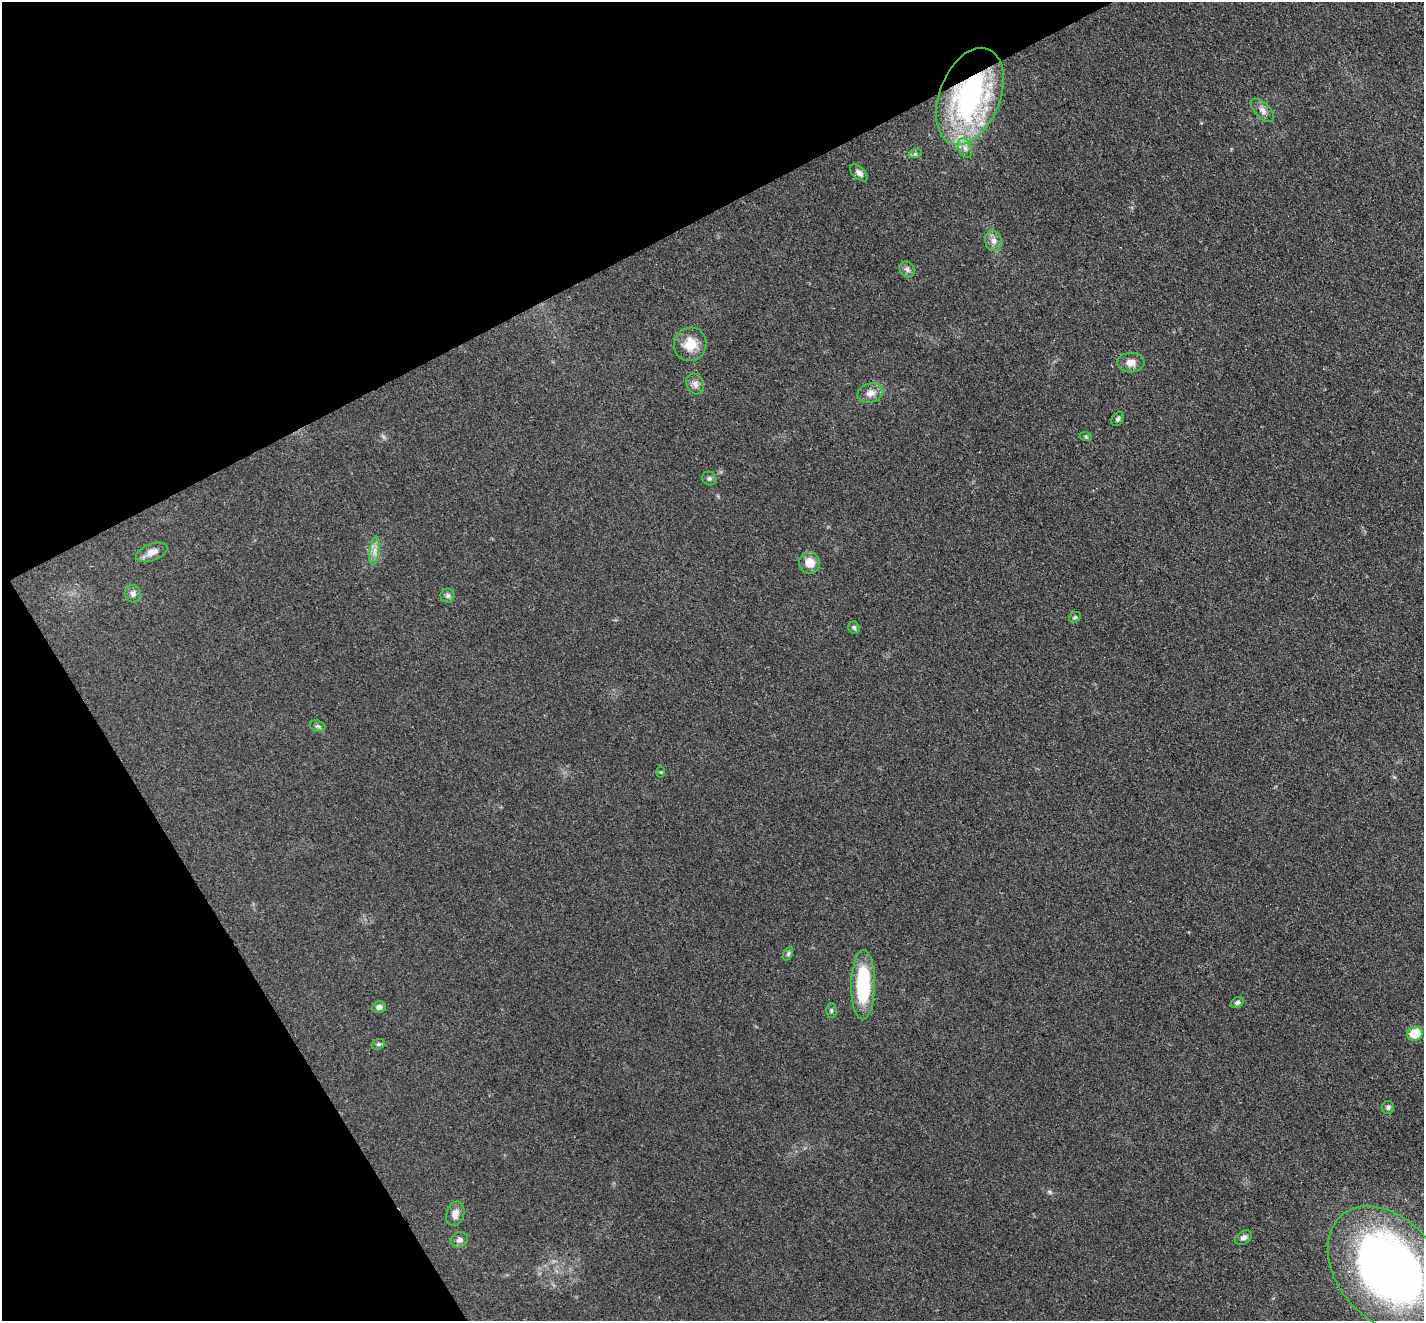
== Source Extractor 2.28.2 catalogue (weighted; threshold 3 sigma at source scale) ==
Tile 5 of 4 x 4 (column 1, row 2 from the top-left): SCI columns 82-1503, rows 2972-4290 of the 5851 x 5809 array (HDU 1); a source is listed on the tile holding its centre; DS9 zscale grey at full resolution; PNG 1426 x 1323 px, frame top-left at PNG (2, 2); each listed source drawn as its Kron ellipse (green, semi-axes under 4 px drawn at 4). Shown black and unused: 27% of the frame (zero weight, under 3 of 4 exposures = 7% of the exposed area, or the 3 px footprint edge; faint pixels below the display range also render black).
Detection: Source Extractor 2.28.2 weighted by HDU 2 'WHT'; one run over the whole footprint, this tile lists its part. Background 0.0899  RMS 0.0078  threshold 0.035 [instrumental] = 3 sigma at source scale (4.5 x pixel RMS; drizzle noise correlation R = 1.50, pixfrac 1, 0.05/0.05 arcsec/px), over >= 5 px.
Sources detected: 36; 1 inside a brighter object's white glare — neither listed nor drawn; the other 35 listed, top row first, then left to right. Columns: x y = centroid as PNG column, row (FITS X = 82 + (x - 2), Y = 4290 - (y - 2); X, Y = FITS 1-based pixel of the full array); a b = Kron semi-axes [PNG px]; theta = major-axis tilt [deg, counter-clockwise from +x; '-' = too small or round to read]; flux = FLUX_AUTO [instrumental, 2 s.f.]
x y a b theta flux
970 96 51 30 68 180
1263 110 14 7 -46 4.2
965 148 10 6 -69 4
915 154 7 4 18 1.5
859 173 11 6 -42 3.3
993 241 10 8 -75 4.2
907 269 8 7 - 2.5
690 344 17 16 - 14
1131 362 13 10 1 6.7
695 384 11 8 -62 4
870 393 13 9 16 6
1118 419 8 5 54 1.7
1086 437 6 4 -18 0.93
709 478 7 6 - 1.7
375 550 14 4 83 4.4
152 552 16 8 20 6.2
809 563 11 10 - 9.7
133 594 8 8 - 3.2
448 595 7 7 - 2.1
1075 617 6 5 - 1.3
854 627 6 5 - 1.7
318 726 8 5 -18 1.8
661 772 5 3 - 0.76
788 954 7 4 64 1.3
863 985 34 12 89 56
1237 1002 7 5 33 1.8
379 1007 7 6 - 2.7
831 1010 7 5 -90 1.3
1415 1034 8 7 - 17
378 1044 7 5 18 1.5
1388 1107 6 6 - 1.8
455 1214 12 8 73 5.4
1244 1238 9 6 33 3
459 1240 9 7 27 3
1387 1269 70 50 -51 540
Overlapping masked pixels (flux is a lower limit): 1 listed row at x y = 970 96